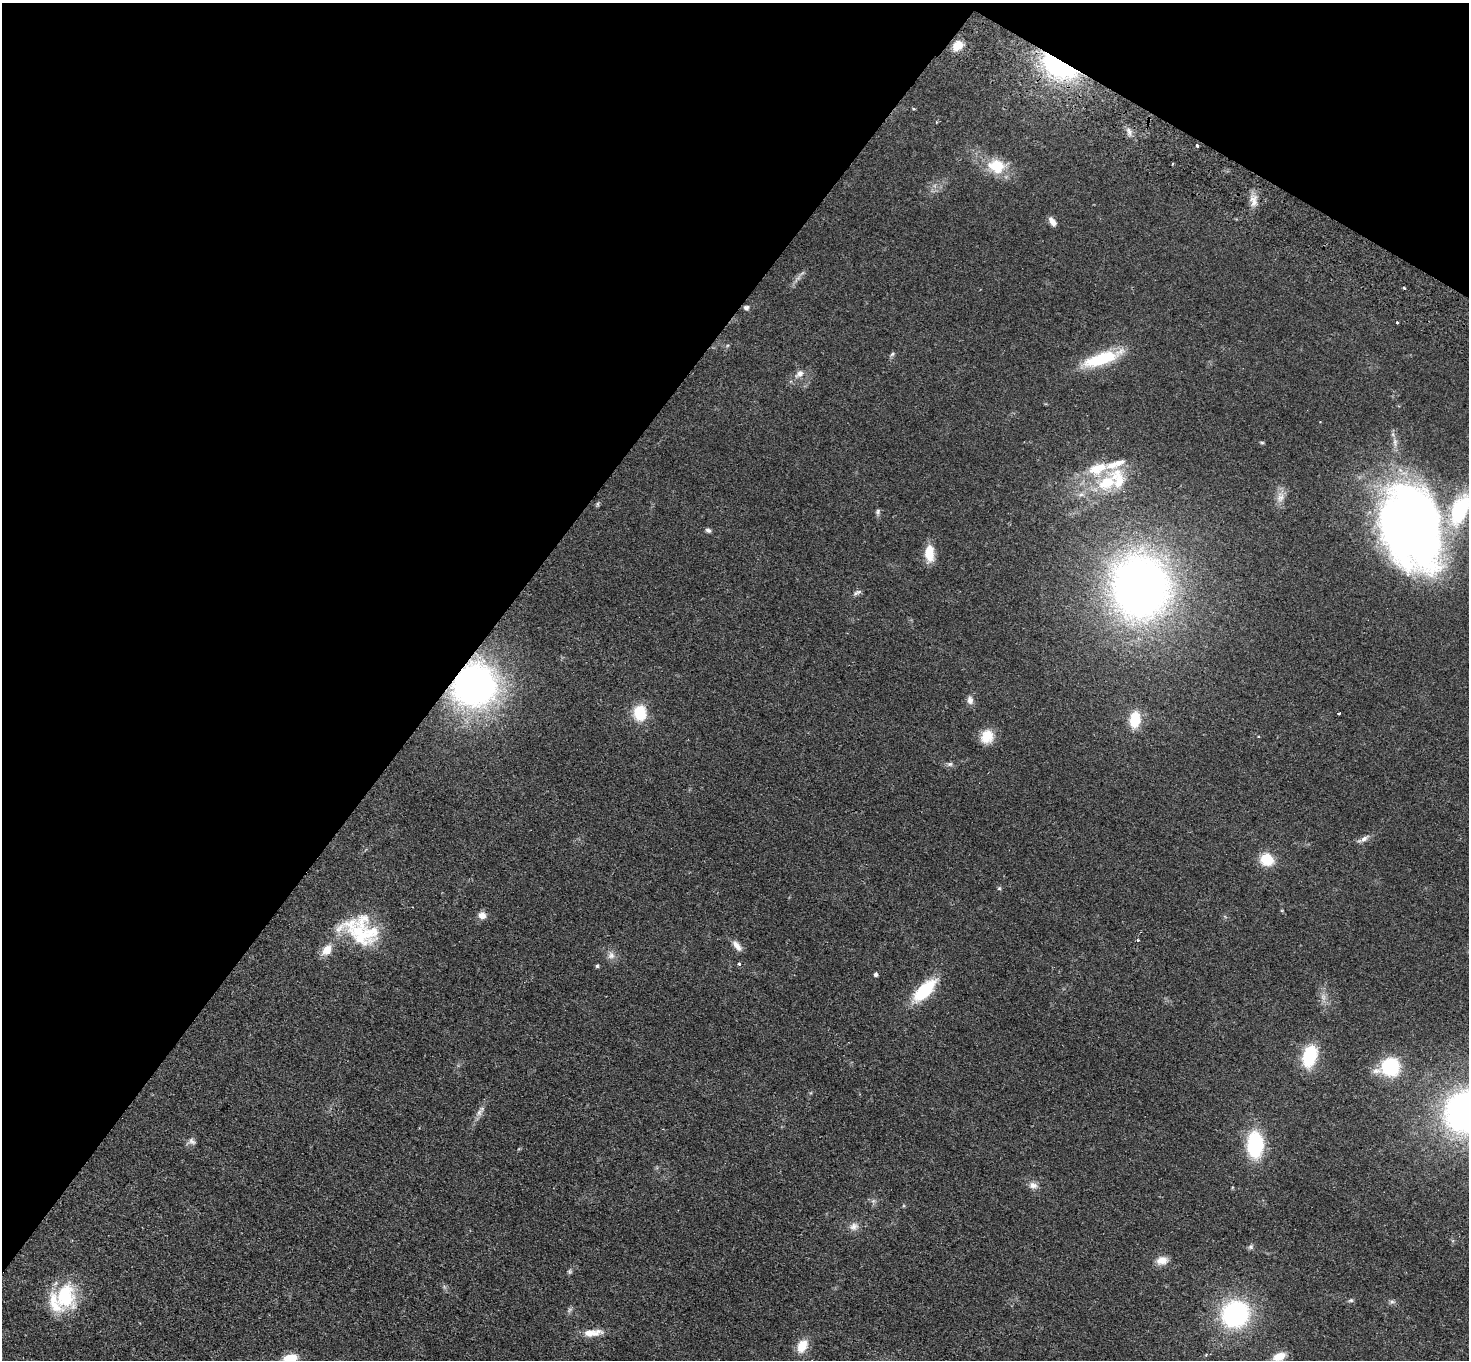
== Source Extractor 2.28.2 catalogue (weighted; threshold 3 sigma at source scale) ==
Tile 2 of 4 x 4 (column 2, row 1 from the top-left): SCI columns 1503-2969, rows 4277-5634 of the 5938 x 5974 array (HDU 1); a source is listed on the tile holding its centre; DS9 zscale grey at full resolution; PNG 1471 x 1362 px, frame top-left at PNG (2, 3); no overlay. Shown black and unused: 35% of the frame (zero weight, under 2 of 3 exposures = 3% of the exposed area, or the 3 px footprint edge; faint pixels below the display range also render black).
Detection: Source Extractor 2.28.2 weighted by HDU 2 'WHT'; one run over the whole footprint, this tile lists its part. Background 0.0594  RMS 0.007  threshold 0.0316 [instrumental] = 3 sigma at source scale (4.5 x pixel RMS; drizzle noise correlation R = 1.50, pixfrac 1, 0.05/0.05 arcsec/px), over >= 5 px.
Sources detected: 73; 4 too faint to see at this stretch — not listed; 6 inside a brighter listed object's ellipse — not listed separately; the other 63 listed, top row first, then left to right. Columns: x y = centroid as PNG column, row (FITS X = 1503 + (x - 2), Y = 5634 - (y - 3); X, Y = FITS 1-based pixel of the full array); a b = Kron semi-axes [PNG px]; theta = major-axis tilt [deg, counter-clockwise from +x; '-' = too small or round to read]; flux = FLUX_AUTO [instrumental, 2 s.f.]
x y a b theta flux
958 46 12 9 39 9.8
1059 66 43 21 -31 94
1129 131 13 6 -67 3.6
1197 146 3 3 - 2.1
996 166 21 17 -17 22
1253 201 18 10 -90 6.3
1052 222 10 6 -55 4.5
1404 288 3 3 - 0.84
746 308 7 6 - 1.9
1397 323 3 2 - 0.82
892 354 7 5 46 1.3
1102 359 49 13 19 34
799 374 14 9 39 4.8
1262 442 6 3 -9 0.8
1106 483 28 20 31 30
1081 494 11 6 4 3
1280 497 17 10 88 6.1
598 504 7 4 90 0.93
1459 510 42 21 66 60
878 512 9 6 90 1.6
1412 526 75 50 -74 660
708 530 7 5 -30 1.6
929 553 17 9 -89 16
1140 587 52 46 -80 540
857 592 12 6 24 2
475 686 31 29 29 290
970 700 10 8 -84 3.4
640 713 11 9 -88 32
1338 714 3 3 - 1.5
1135 720 16 10 83 20
987 737 17 14 63 12
950 764 8 6 14 1.8
1364 839 15 6 35 3.3
1267 860 14 12 -21 18
999 888 5 5 - 0.93
482 915 8 8 - 5
360 930 46 31 -25 50
1138 940 4 3 - 0.92
737 946 16 7 -50 4.8
327 950 13 9 53 9.2
611 955 11 10 - 3.9
739 964 4 4 - 1.1
597 966 5 4 - 0.99
876 974 4 4 - 1.9
924 990 27 11 45 37
1310 1056 21 12 76 38
1390 1067 16 14 17 52
479 1112 13 7 56 3.6
191 1141 12 9 -4 2.9
1255 1144 19 12 89 71
1033 1185 12 9 -14 4
854 1226 13 10 27 4.7
1251 1247 8 6 35 1.6
1162 1260 13 9 12 7
570 1271 6 6 - 1.2
65 1296 28 21 -87 46
1351 1300 7 5 0 1.3
1392 1302 8 6 0 1.8
1235 1314 24 22 33 110
592 1333 26 8 5 9.4
802 1346 16 11 63 11
1279 1356 15 9 22 9.7
290 1359 15 11 20 15
Overlapping masked pixels (flux is a lower limit): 2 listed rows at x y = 1059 66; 475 686
Isophote crosses this tile's border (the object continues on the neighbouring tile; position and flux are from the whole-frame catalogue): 2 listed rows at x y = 1459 510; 290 1359